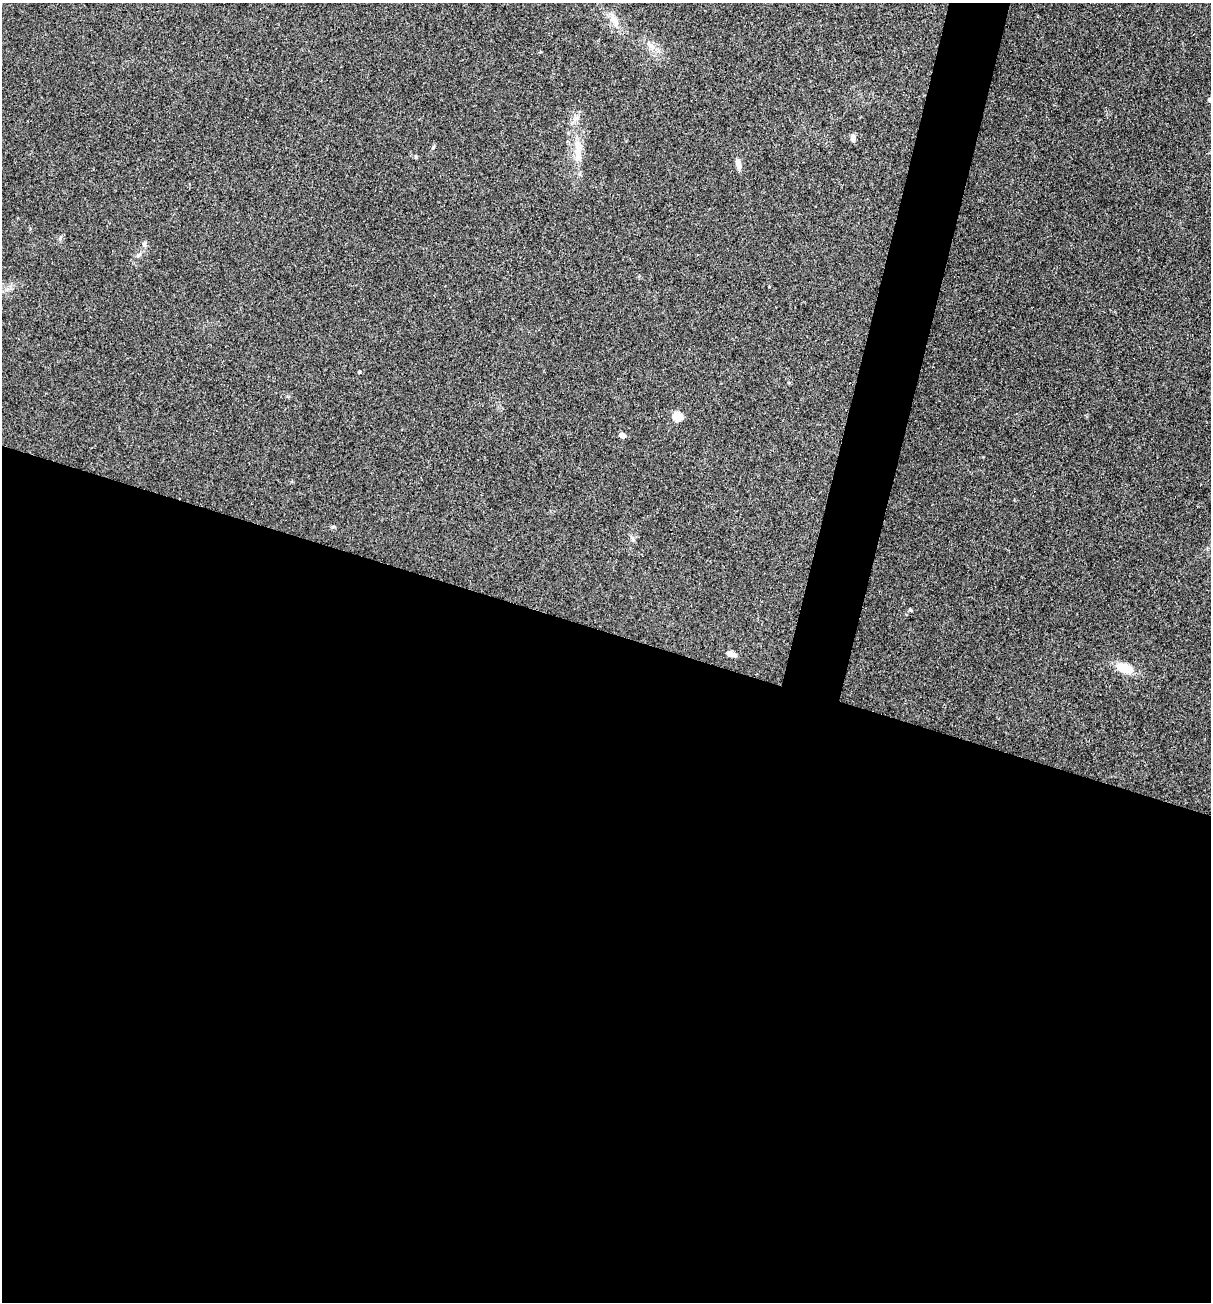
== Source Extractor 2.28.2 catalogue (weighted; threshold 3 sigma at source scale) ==
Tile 14 of 4 x 4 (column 2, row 4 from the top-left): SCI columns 1335-2543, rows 1-1300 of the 5213 x 5200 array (HDU 1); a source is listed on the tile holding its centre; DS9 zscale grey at full resolution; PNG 1213 x 1304 px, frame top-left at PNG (2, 3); no overlay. Shown black and unused: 54% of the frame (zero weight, under 3 of 4 exposures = <1% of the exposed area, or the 3 px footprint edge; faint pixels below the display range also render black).
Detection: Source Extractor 2.28.2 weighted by HDU 2 'WHT'; one run over the whole footprint, this tile lists its part. Background 0.196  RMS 0.0078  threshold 0.0351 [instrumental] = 3 sigma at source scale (4.5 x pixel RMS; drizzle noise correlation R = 1.50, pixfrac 1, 0.05/0.05 arcsec/px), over >= 5 px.
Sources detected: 11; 1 inside a brighter listed object's ellipse — not listed separately; the other 10 listed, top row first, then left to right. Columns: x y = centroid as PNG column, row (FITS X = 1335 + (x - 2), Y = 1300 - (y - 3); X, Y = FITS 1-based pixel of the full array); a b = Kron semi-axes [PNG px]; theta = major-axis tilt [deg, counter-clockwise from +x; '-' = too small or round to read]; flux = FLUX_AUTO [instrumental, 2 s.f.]
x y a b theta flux
650 45 10 5 -22 3.1
853 138 9 5 83 2.9
577 146 29 8 -89 13
416 157 6 3 -72 0.77
738 164 13 6 -78 4.6
359 372 4 3 - 0.79
677 417 5 5 - 27
622 435 5 4 - 6.1
730 654 10 5 -19 4.7
1125 668 15 9 -17 15
Unlisted compact peaks at least as high as the median listed source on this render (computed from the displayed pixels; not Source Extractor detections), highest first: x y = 144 244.